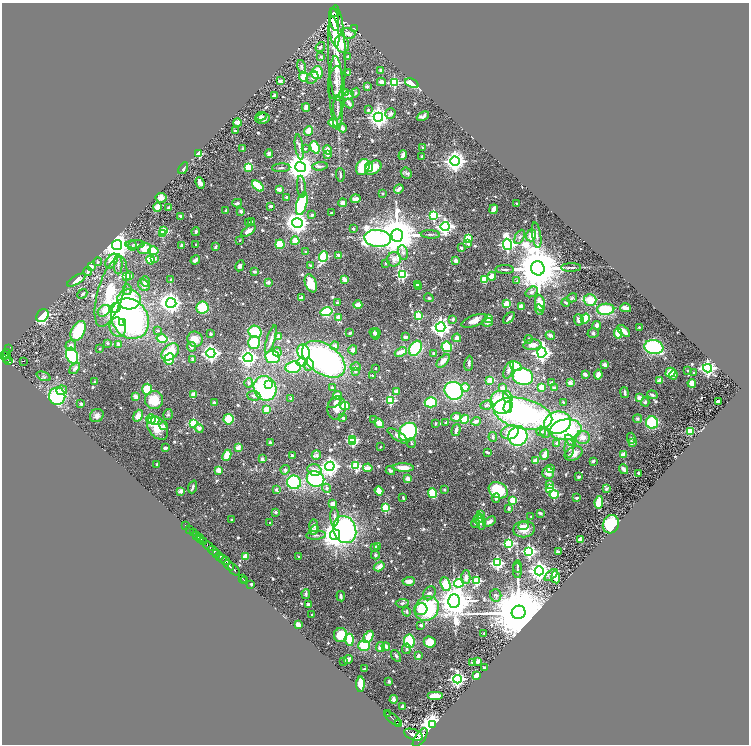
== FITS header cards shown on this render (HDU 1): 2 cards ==
NAXIS1  =                 1494
NAXIS2  =                 1484

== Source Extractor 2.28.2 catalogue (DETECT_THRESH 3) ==
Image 1494 x 1484 px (HDU 1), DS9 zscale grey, zoomed out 1/2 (1 PNG px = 2 x 2 image px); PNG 751 x 746 px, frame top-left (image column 2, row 1483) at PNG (2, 3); each listed source drawn as its Kron ellipse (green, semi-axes under 4 px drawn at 4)
Background 0.773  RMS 0.03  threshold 0.0888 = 3 sigma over >= 5 px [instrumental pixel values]
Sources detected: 720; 21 cannot appear on this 1/2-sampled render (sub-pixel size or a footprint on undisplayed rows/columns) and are neither listed nor drawn; of the other 699, the 500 brightest by FLUX_AUTO listed and drawn (199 fainter detections omitted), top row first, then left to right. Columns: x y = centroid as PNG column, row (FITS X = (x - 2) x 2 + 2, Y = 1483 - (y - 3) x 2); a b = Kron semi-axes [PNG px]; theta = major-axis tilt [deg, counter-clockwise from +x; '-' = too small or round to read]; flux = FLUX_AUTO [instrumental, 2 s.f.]
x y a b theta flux
334 12 3 3 - 320
334 20 11 4 -82 280
354 28 4 1 - 83
334 32 15 4 -82 270
348 34 7 5 -15 42
342 44 9 7 -69 83
320 47 5 3 - 12
337 53 48 9 -88 220
321 57 3 3 - 8.2
348 57 3 3 - 12
301 67 7 4 -74 15
381 71 4 3 - 27
347 72 3 3 - 8.7
317 73 6 5 - 130
304 77 5 4 - 95
312 78 7 5 44 18
280 80 3 2 - 11
335 82 16 7 82 49
381 82 4 4 - 33
394 82 3 3 - 500
412 83 7 4 -24 150
367 87 2 2 - 61
345 92 4 3 - 21
336 93 37 7 -88 95
355 93 5 4 - 9.3
275 95 3 2 - 17
348 96 6 4 16 23
349 103 5 3 - 28
306 107 4 3 - 28
337 107 12 3 -89 19
368 110 4 3 - 7.7
390 114 5 5 - 15
261 116 5 3 - 12
423 116 6 3 25 25
378 117 4 4 - 3700
262 119 7 5 10 31
237 123 4 3 - 34
333 123 4 3 - 110
343 128 4 4 - 21
235 131 2 2 - 37
309 131 5 3 - 69
299 147 13 3 -81 14
315 147 6 4 -69 170
423 148 2 2 - 36
243 149 2 2 - 61
305 149 2 2 - 17
328 150 5 3 - 38
199 154 3 3 - 230
269 154 4 4 - 17
327 155 4 3 - 16
403 155 5 3 - 39
422 156 2 2 - 17
455 161 5 4 - 4000
320 166 8 3 7 11
248 167 4 4 - 120
300 167 5 5 - 9700
363 167 8 6 60 260
369 167 5 3 - 28
183 168 6 3 59 12
281 168 9 3 4 10
373 168 9 6 34 92
406 173 6 5 - 13
340 175 7 3 -88 10
200 183 6 3 -69 31
258 186 7 3 -40 190
301 187 11 3 -84 13
279 189 4 3 - 30
399 189 5 2 - 38
382 194 2 2 - 21
287 197 2 2 - 40
161 198 5 4 - 30
355 199 5 3 - 38
237 203 5 3 - 18
343 203 4 4 - 22
302 204 11 5 74 380
517 204 3 2 - 9.5
271 206 3 2 - 13
157 207 5 4 - 55
169 208 3 3 - 13
493 209 5 3 - 36
226 211 3 2 - 12
241 211 2 2 - 61
332 213 3 2 - 7.8
312 215 3 3 - 14
434 215 3 3 - 490
180 216 4 2 - 9.8
252 222 3 3 - 13
248 223 2 2 - 17
297 223 5 5 - 4500
445 227 4 4 - 1900
353 229 2 2 - 33
164 231 3 3 - 220
249 231 8 4 35 30
196 232 4 3 - 13
162 233 3 2 - 180
430 234 9 3 -4 11
397 235 6 5 - 28000
531 235 6 5 - 55
536 235 13 4 -81 20
520 237 8 4 62 18
378 238 13 8 -7 2300
468 238 3 2 - 170
240 240 2 2 - 11
295 241 4 4 - 82
468 243 2 2 - 38
135 244 10 3 2 13
196 244 2 2 - 17
280 244 5 4 - 150
507 244 5 4 - 1400
117 245 5 5 - 9700
182 245 4 3 - 21
132 246 5 3 - 7.8
215 247 3 2 - 12
461 248 2 2 - 27
145 249 6 5 - 77
153 251 5 4 - 150
306 252 2 2 - 16
403 252 7 5 -79 15
338 255 2 2 - 54
323 256 5 3 - 460
154 258 4 4 - 14
394 259 7 7 - 30
150 260 5 4 - 120
195 260 5 3 - 22
112 261 8 5 57 100
456 261 4 3 - 36
98 262 4 3 - 7.8
386 263 2 2 - 17
118 264 10 3 -89 13
310 265 3 3 - 8.8
240 266 6 4 62 16
92 267 2 2 - 76
571 267 10 2 2 12
538 268 7 6 - 40000
505 269 9 3 -1 11
88 271 4 3 - 14
254 272 3 2 - 11
402 275 4 3 - 480
126 276 3 2 - 130
129 276 4 3 - 20
492 276 4 3 - 56
171 279 2 2 - 14
485 279 4 3 - 88
76 280 10 4 31 50
345 280 4 3 - 51
517 281 3 3 - 8.2
145 282 5 3 - 19
268 282 2 2 - 49
311 283 9 5 -70 140
417 284 3 2 - 11
144 285 6 5 - 25
418 286 4 3 - 14
127 290 5 4 - 14
111 291 36 13 73 250
532 292 7 4 34 18
82 294 5 3 - 13
301 298 3 3 - 44
429 298 5 4 - 12
572 298 5 3 - 7.8
129 299 12 10 -5 480
590 300 6 5 - 110
171 303 5 4 - 3600
337 303 3 2 - 18
540 303 8 5 -81 79
566 303 4 2 - 11
507 304 3 3 - 210
358 305 4 3 - 69
521 307 4 4 - 47
116 308 5 5 - 2000
202 308 6 6 - 140
626 308 5 3 - 33
539 309 5 4 - 16
606 309 9 5 2 200
104 311 7 5 37 53
327 312 6 4 13 250
42 316 7 5 53 410
419 316 3 3 - 260
339 318 3 2 - 140
489 318 3 3 - 53
509 318 7 2 47 18
585 318 5 4 - 160
130 319 21 18 -58 1300
453 319 4 3 - 12
579 320 5 5 - 23
474 321 13 5 20 42
123 322 4 4 - 68
487 322 5 4 - 19
597 325 4 3 - 29
118 327 10 8 -74 89
441 327 5 4 - 2900
639 327 2 2 - 13
158 330 3 2 - 11
78 331 11 6 64 230
624 331 8 3 -43 60
255 332 7 6 - 280
350 333 3 2 - 12
374 333 5 3 - 12
593 333 6 5 - 12
618 333 5 3 - 150
211 334 3 3 - 10
376 334 6 4 74 14
550 335 5 4 - 22
279 337 2 2 - 110
406 337 4 3 - 21
457 338 4 3 - 32
162 339 5 4 - 110
195 339 8 7 - 71
271 339 14 3 72 37
528 339 4 3 - 10
108 343 4 3 - 8.4
254 343 6 6 - 220
118 344 4 3 - 18
71 345 5 5 - 23
532 345 9 5 5 43
334 346 4 4 - 34
192 347 5 4 - 19
447 347 5 5 - 170
654 347 9 7 -9 510
100 348 2 2 - 13
416 348 8 5 60 340
8 349 2 1 - 24
353 350 4 4 - 25
170 352 10 7 45 210
277 352 4 4 - 22
304 352 8 6 -72 320
401 352 6 3 24 46
211 353 5 4 - 2200
542 353 5 4 - 2700
7 354 5 3 - 420
434 354 3 3 - 11
3 355 3 2 - 300
72 356 8 5 -71 750
273 357 7 6 - 270
6 358 3 2 - 150
248 358 4 4 - 2000
169 359 5 5 - 250
193 359 4 3 - 20
324 359 24 15 -34 1500
8 361 4 3 - 160
443 361 8 4 46 34
23 362 2 1 - 160
302 362 5 4 - 160
469 363 7 3 83 12
309 365 6 5 - 42
605 365 3 2 - 49
516 366 6 4 -32 190
293 367 7 6 - 230
356 367 5 4 - 9.1
75 368 7 4 51 20
375 368 2 2 - 8.2
708 368 4 4 - 1700
508 370 9 3 71 19
688 370 2 2 - 23
355 371 3 3 - 14
670 372 5 4 - 63
694 373 2 2 - 13
585 374 3 2 - 22
372 375 2 2 - 11
598 375 5 4 - 34
673 375 4 3 - 24
43 376 7 3 -23 8.9
523 377 10 8 -13 410
490 380 3 2 - 120
659 380 2 2 - 86
95 382 2 2 - 13
249 383 4 3 - 9.2
552 383 4 3 - 20
570 383 2 2 - 120
692 383 4 3 - 59
269 384 4 3 - 36
465 387 4 3 - 63
541 387 3 3 - 84
265 388 12 11 - 750
332 388 2 2 - 24
503 388 3 3 - 31
554 388 3 3 - 20
147 389 5 5 - 180
62 390 5 4 - 28
454 391 9 8 - 510
396 392 3 3 - 31
625 392 5 2 - 13
194 395 4 3 - 86
337 395 4 3 - 62
652 395 5 3 - 13
57 396 8 8 - 450
254 396 6 5 - 21
136 397 4 3 - 39
508 397 6 4 -68 85
639 398 4 4 - 32
291 399 3 3 - 12
154 400 9 9 - 150
390 400 3 3 - 420
718 401 3 2 - 25
335 402 8 4 41 16
431 402 6 5 - 210
563 402 3 2 - 8.7
645 402 4 3 - 12
214 403 2 2 - 32
501 403 12 10 -68 450
81 404 2 2 - 8.3
487 405 7 4 6 17
345 406 4 4 - 95
508 407 6 4 75 130
336 408 11 9 79 69
266 409 3 3 - 63
168 414 5 4 - 11
523 414 30 15 -14 1100
97 416 7 6 - 23
138 416 6 4 68 56
456 417 5 4 - 34
343 418 3 3 - 8.3
151 419 5 4 - 400
228 419 5 5 - 170
373 419 2 2 - 8.9
465 419 5 3 - 140
637 419 4 4 - 9.9
155 421 4 4 - 53
476 421 5 3 - 26
446 422 3 2 - 14
379 423 5 4 - 47
558 423 13 11 8 700
652 423 6 6 - 300
193 424 3 3 - 520
435 424 3 2 - 8.7
164 426 4 4 - 27
157 428 13 8 -54 140
199 428 5 4 - 21
456 430 6 3 74 25
566 430 16 10 8 570
541 431 5 5 - 16
690 431 4 3 - 96
408 432 10 8 49 610
510 432 9 7 16 68
545 433 5 5 - 16
398 436 12 4 -34 33
518 436 10 9 - 580
493 437 5 3 - 8.2
583 437 7 6 - 45
631 438 5 3 - 11
352 439 3 3 - 440
570 440 7 4 -51 17
270 442 4 3 - 11
353 442 4 3 - 250
632 442 3 3 - 29
411 443 5 3 - 9
556 443 3 3 - 16
238 447 2 2 - 130
380 447 2 2 - 9
165 448 4 2 - 13
569 448 9 5 87 23
487 452 4 2 - 8.4
545 454 5 3 - 51
573 454 9 6 27 53
623 454 2 2 - 110
227 455 6 3 66 99
292 455 2 2 - 26
316 455 5 4 - 15
262 459 3 3 - 16
536 461 3 3 - 66
593 461 2 2 - 44
157 465 3 2 - 11
330 466 4 4 - 3000
356 466 4 3 - 510
368 468 5 3 - 62
403 468 10 4 -2 58
550 468 4 3 - 34
624 469 5 3 - 31
218 470 3 3 - 55
285 470 4 4 - 14
314 470 7 5 -20 42
390 471 5 3 - 13
548 473 6 5 - 36
639 473 2 2 - 14
579 477 4 3 - 9.9
408 478 3 3 - 36
315 479 9 7 -21 500
294 482 7 6 - 470
550 485 3 2 - 58
193 487 6 3 70 13
326 488 4 4 - 13
444 489 2 2 - 31
550 489 3 3 - 340
606 489 4 3 - 14
276 490 4 3 - 10
498 490 10 7 -30 270
181 491 2 2 - 98
379 491 5 3 - 95
433 493 5 4 - 170
554 494 4 3 - 340
403 498 4 2 - 8.3
496 498 5 3 - 15
577 498 3 3 - 10
513 500 3 3 - 170
599 502 6 3 80 170
332 504 3 3 - 23
385 508 3 3 - 330
509 508 3 3 - 13
276 512 2 2 - 41
540 513 3 2 - 16
480 515 4 3 - 110
531 516 2 2 - 7.6
335 517 9 3 -89 12
478 518 5 4 - 21
231 520 2 2 - 14
481 522 7 4 -77 24
489 522 7 4 30 26
270 523 2 2 - 14
476 524 5 3 - 12
611 524 9 8 - 330
314 525 6 4 -88 13
186 526 3 1 - 12
524 526 5 3 - 20
190 529 2 1 - 40
524 529 11 8 8 87
314 530 5 3 - 26
345 530 14 11 -69 900
193 532 3 2 - 120
196 535 3 1 - 110
316 535 10 3 4 9.6
335 535 5 5 - 6700
199 538 2 1 - 190
201 539 3 2 - 430
580 540 2 2 - 120
204 542 2 1 - 240
509 543 3 3 - 540
208 546 6 2 -44 1100
375 547 2 2 - 13
377 547 2 2 - 55
213 551 6 2 -37 280
529 551 4 4 - 990
558 552 4 2 - 10
216 553 3 1 - 290
375 555 4 4 - 12
245 556 2 2 - 120
220 557 3 2 - 470
299 557 4 2 - 8
223 559 3 2 - 150
226 561 4 2 - 190
497 563 4 4 - 820
229 565 6 2 -45 820
379 566 6 4 34 44
517 566 6 3 87 7.8
234 570 7 2 -48 880
517 570 8 3 -87 9.6
539 571 4 4 - 3800
551 575 8 4 41 28
466 577 6 4 88 28
556 577 6 3 -84 83
242 578 3 1 - 16
244 580 2 1 - 25
409 581 6 4 2 42
477 581 3 3 - 420
459 583 5 4 - 530
251 584 2 2 - 8.3
445 584 7 4 -70 150
429 593 7 5 54 26
306 594 5 3 - 14
496 595 6 5 - 16
341 596 5 3 - 13
454 601 6 6 - 14000
402 603 7 3 5 12
308 604 3 3 - 14
427 608 13 11 47 500
421 609 6 6 - 65
406 612 5 3 - 8.6
519 612 7 6 - 90000
312 615 2 2 - 17
298 625 4 3 - 40
421 625 3 2 - 16
484 633 2 2 - 15
341 635 7 6 - 110
368 637 7 4 62 86
349 640 6 3 -86 170
409 641 7 5 -83 220
430 642 6 5 - 110
364 645 6 5 - 130
386 646 4 3 - 29
380 647 5 3 - 62
406 649 5 4 - 9.4
396 656 6 3 -56 12
418 656 3 2 - 35
348 659 4 3 - 24
344 661 2 2 - 9.2
477 661 3 3 - 40
473 662 3 3 - 38
484 668 3 2 - 9
364 669 2 2 - 18
477 676 4 3 - 76
457 679 4 4 - 1600
389 681 3 2 - 14
360 684 8 3 90 220
435 696 8 4 0 80
394 699 4 3 - 28
402 707 3 2 - 16
387 714 2 1 - 54
393 719 10 2 -41 1100
398 724 3 2 - 410
432 724 4 4 - 6600
413 735 10 5 -19 3700
420 738 11 5 56 3200
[199 fainter detections neither listed nor drawn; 21 sub-pixel or undisplayed-footprint detections neither listed nor drawn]